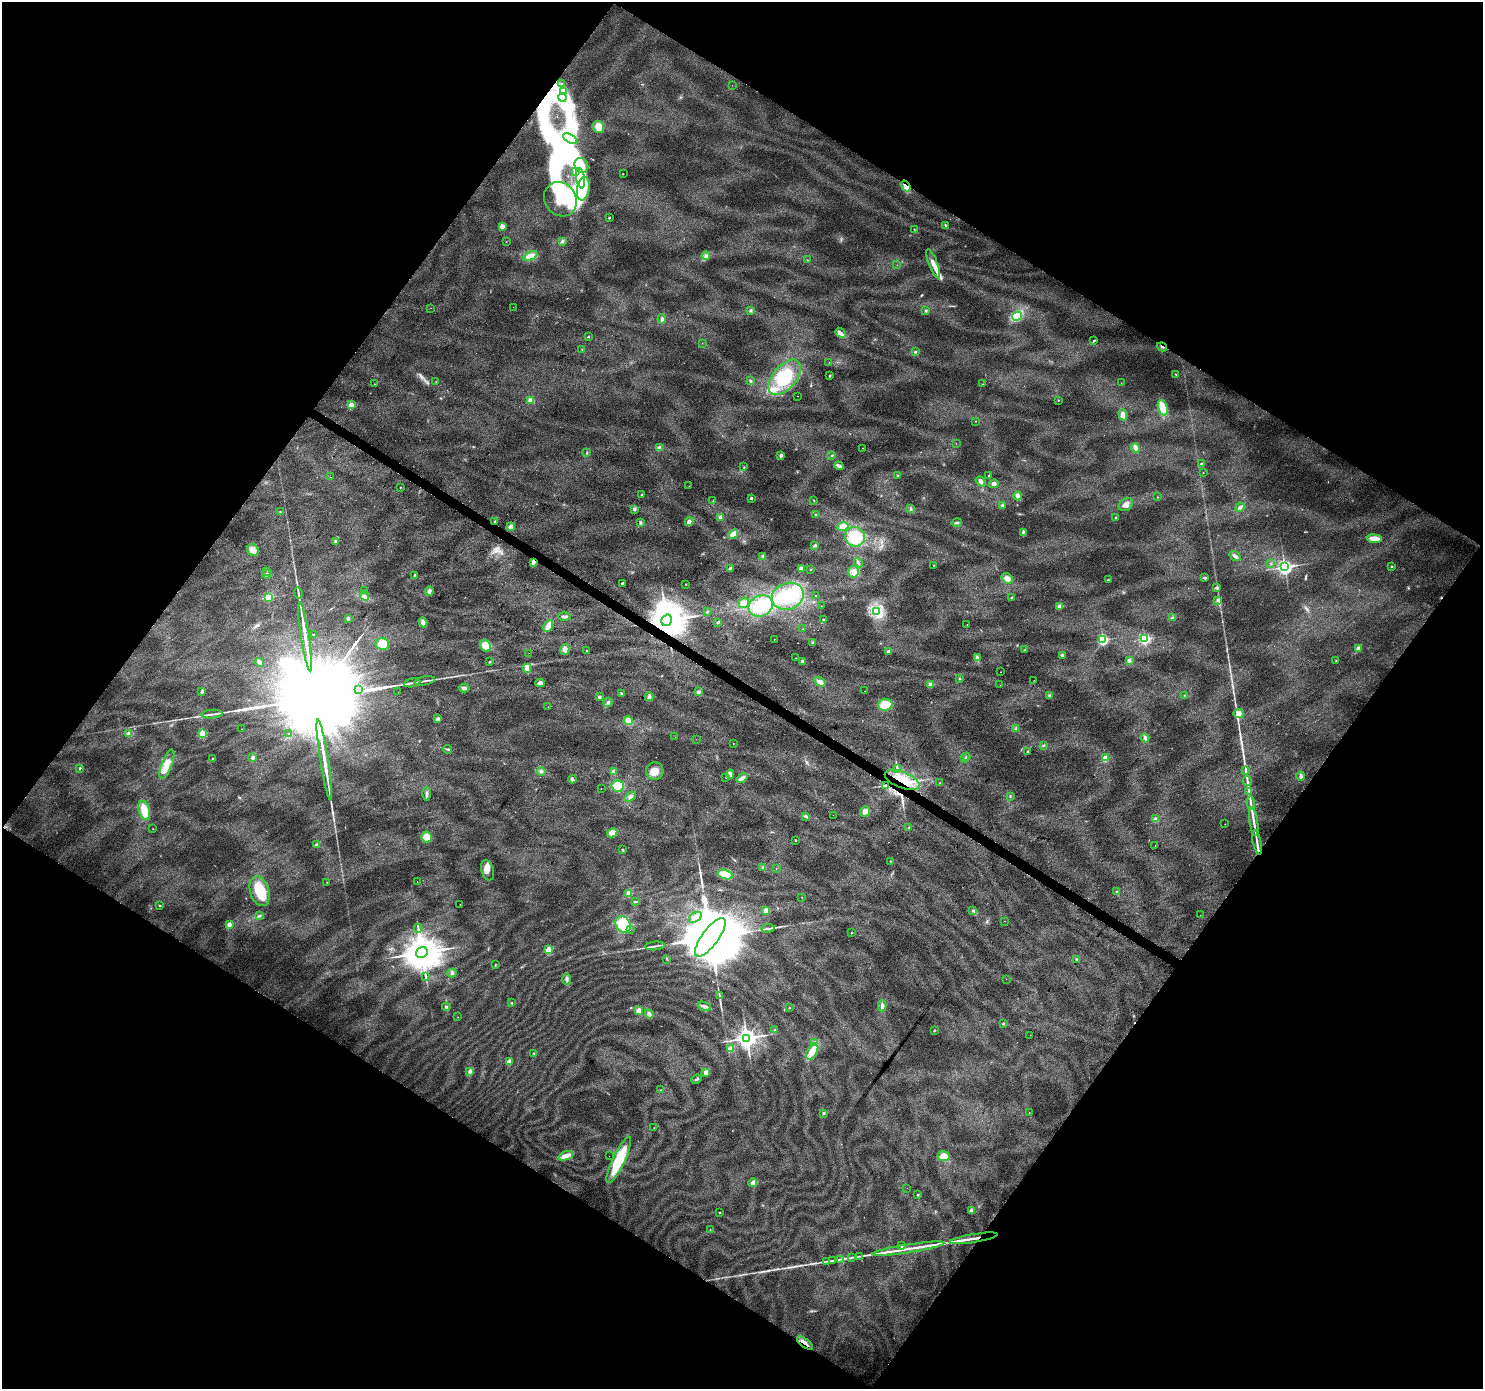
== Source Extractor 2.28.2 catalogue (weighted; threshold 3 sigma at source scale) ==
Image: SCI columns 1-5921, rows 184-5729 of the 5925 x 5982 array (HDU 1 of 3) = the unmasked area's bounding box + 8 px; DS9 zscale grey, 4 x 4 block average (1 PNG px = mean of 4 x 4 image px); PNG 1485 x 1391 px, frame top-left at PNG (2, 2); each listed source drawn as its Kron ellipse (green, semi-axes under 4 px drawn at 4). Shown black and unused: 49% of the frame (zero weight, under 2 of 3 exposures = <1% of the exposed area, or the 3 px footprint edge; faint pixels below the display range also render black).
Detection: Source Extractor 2.28.2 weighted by HDU 2 'WHT'. Background 0.0458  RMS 0.0074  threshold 0.0333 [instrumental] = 3 sigma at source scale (4.5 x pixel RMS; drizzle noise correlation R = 1.50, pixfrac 1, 0.0396/0.0396 arcsec/px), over >= 5 px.
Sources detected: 388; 1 too faint to see at this stretch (4 x 4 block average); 17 inside a brighter object's white glare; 8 cosmic-ray / hot-pixel residue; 3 long thin detections or spike segments (spike, bleed or trail) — neither listed nor drawn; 1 coinciding with a brighter row at this scale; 24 inside a brighter listed object's ellipse — not listed separately; the other 334 listed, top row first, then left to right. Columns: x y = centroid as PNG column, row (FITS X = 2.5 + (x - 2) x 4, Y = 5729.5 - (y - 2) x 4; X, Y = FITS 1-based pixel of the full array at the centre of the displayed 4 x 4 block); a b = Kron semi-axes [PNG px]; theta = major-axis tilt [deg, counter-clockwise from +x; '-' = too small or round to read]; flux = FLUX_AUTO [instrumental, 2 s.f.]
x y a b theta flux
562 84 2 2 - 4.5
732 85 2 2 - 0.6
563 92 3 2 - 8.6
562 97 4 2 - 7.9
598 127 6 5 - 45
570 139 8 2 -30 14
581 165 8 6 -57 43
575 171 3 2 - 4.9
623 174 2 2 - 1.5
581 178 10 4 -81 53
906 186 6 3 -54 22
583 189 12 6 80 60
560 199 18 15 -52 460
609 218 2 2 - 10
502 226 2 2 - 84
946 226 4 2 - 8.6
914 229 2 2 - 1.9
562 241 2 2 - 35
506 242 2 2 - 0.96
530 256 7 4 25 47
706 256 4 3 - 11
807 260 2 2 - 1.4
933 264 15 3 -69 38
897 265 2 2 - 0.98
513 307 2 2 - 2
431 308 2 2 - 0.61
750 310 3 3 - 6.3
926 311 3 2 - 5.2
1017 316 5 3 - 130
662 319 5 3 - 10
840 333 6 3 -41 15
588 336 2 2 - 7
1094 341 3 2 - 4.2
702 343 2 2 - 1.1
1162 347 5 2 - 7.6
582 349 2 2 - 1.6
915 352 3 2 - 5.5
829 362 2 2 - 0.74
1175 374 3 2 - 2.5
830 376 3 2 - 3.8
785 377 21 11 50 210
750 381 4 2 - 6.6
436 382 2 2 - 1.9
1121 383 2 2 - 0.8
374 384 2 2 - 2.2
982 384 2 2 - 1.8
797 396 2 2 - 1
531 400 4 3 - 21
1058 400 2 2 - 2.3
351 405 2 2 - 140
1163 408 8 4 -71 73
1123 415 5 4 - 29
975 421 2 2 - 2.1
956 444 2 2 - 1.7
659 447 4 2 - 11
863 448 2 2 - 2.1
1135 448 5 3 - 24
587 453 3 2 - 2.3
781 455 4 3 - 12
832 456 2 2 - 3.7
1201 464 4 2 - 6.1
839 466 5 3 - 21
744 467 2 2 - 2.4
1203 473 2 2 - 2.8
989 475 2 2 - 6
897 476 2 2 - 4.1
331 477 2 2 - 1.2
981 481 6 3 -51 15
994 484 5 4 - 11
689 486 2 2 - 1
400 487 2 2 - 1.8
642 495 3 2 - 4.3
1018 496 4 3 - 11
1157 497 2 2 - 2
751 498 2 2 - 22
814 500 2 2 - 2.2
713 501 2 2 - 1.5
1126 504 7 6 - 31
1002 506 4 2 - 5.4
1240 507 5 3 - 19
634 509 4 3 - 9.3
911 509 3 3 - 6.6
280 512 2 2 - 2
815 515 2 2 - 2.4
720 517 3 3 - 9.2
1116 518 2 2 - 4.9
495 522 4 2 - 4.2
689 522 4 4 - 18
640 523 4 3 - 6.3
957 523 5 2 - 8.2
511 527 4 3 - 20
843 527 5 4 - 34
1023 532 4 2 - 14
733 534 5 3 - 33
855 537 10 9 - 130
1374 539 8 4 -6 48
335 541 3 2 - 4.6
815 545 3 3 - 9
253 550 6 5 - 29
763 556 3 3 - 9.1
1235 556 6 3 -35 16
533 562 4 3 - 16
858 563 5 2 - 6.1
1271 563 2 2 - 2
933 565 2 2 - 1.6
1392 566 2 2 - 2
1285 567 3 3 - 1700
730 568 3 2 - 6.5
801 568 4 3 - 13
811 569 2 2 - 2.4
267 571 2 2 - 1.8
854 572 6 5 - 30
267 574 4 3 - 19
414 575 3 2 - 3.7
1007 578 6 4 -37 23
1205 578 3 2 - 8.7
1108 580 3 2 - 3.8
622 583 3 2 - 7.3
686 584 2 2 - 2.1
1216 587 2 2 - 2.6
365 590 2 2 - 5.8
429 591 4 3 - 15
298 593 5 2 - 6.6
815 595 2 2 - 8.4
364 596 5 3 - 12
788 596 16 13 20 170
268 597 2 2 - 410
1012 598 2 2 - 15
1218 600 2 2 - 3.8
744 603 5 5 - 38
761 606 12 10 27 120
821 606 2 2 - 1.1
1059 606 4 3 - 11
877 611 3 3 - 48
707 612 3 2 - 5
564 616 6 2 -1 15
348 618 3 2 - 9.4
1173 618 4 2 - 3.8
667 620 6 5 - 13000
823 620 2 2 - 2.6
423 622 5 3 - 22
718 622 3 2 - 6.3
967 624 2 2 - 4
548 626 6 4 60 42
803 629 2 2 - 1.5
314 634 3 2 - 2.6
305 637 35 2 -81 83
774 639 2 2 - 0.97
1145 639 2 2 - 690
1103 640 2 2 - 740
812 642 3 2 - 4.3
382 644 7 6 - 59
485 646 6 5 - 57
1358 648 2 2 - 44
565 649 5 4 - 21
1025 650 2 2 - 1.7
586 651 2 2 - 2.5
888 651 2 2 - 12
529 653 2 2 - 0.85
1062 655 3 3 - 12
796 658 2 2 - 1.4
977 658 4 3 - 14
1129 660 4 3 - 15
803 661 3 3 - 12
1336 661 2 2 - 2.3
260 662 5 2 - 23
489 662 2 2 - 2.9
527 668 4 4 - 21
1000 672 2 2 - 1.4
959 679 2 2 - 2.1
1034 680 2 2 - 0.89
425 681 10 2 10 13
820 682 6 3 -30 23
412 683 8 2 12 12
540 683 5 4 - 16
930 685 3 2 - 5.4
1000 685 2 2 - 1.3
464 688 4 3 - 19
358 689 3 2 - 7.2
202 691 3 2 - 8.5
865 691 2 2 - 11
398 692 2 2 - 1.1
698 692 4 3 - 13
621 694 2 2 - 4
1049 695 3 2 - 6.2
1184 695 2 2 - 2.1
599 697 3 3 - 7.9
649 697 4 3 - 14
608 702 5 3 - 10
885 705 7 6 - 85
548 707 2 2 - 0.96
1239 713 5 4 - 24
212 714 10 2 6 17
438 719 3 3 - 13
628 721 4 4 - 30
1015 728 4 2 - 6.7
241 729 2 2 - 2.2
128 733 3 3 - 9.1
203 734 2 2 - 390
289 734 2 2 - 9.1
675 737 2 2 - 0.8
1145 738 5 3 - 11
696 739 2 2 - 16
733 743 2 2 - 1.2
1043 745 2 2 - 3.5
447 749 5 2 - 4.9
1027 751 2 2 - 3.5
967 756 2 2 - 8.7
253 758 2 2 - 49
965 758 2 2 - 5.1
1105 758 2 2 - 110
212 759 2 2 - 2.6
324 760 41 3 -81 100
167 764 15 5 69 52
80 768 3 2 - 4.4
897 769 2 2 - 2.6
1246 770 3 2 - 3.9
541 771 4 3 - 9.4
614 771 4 3 - 14
655 771 9 8 - 46
730 774 4 3 - 16
1301 776 4 2 - 17
726 778 2 2 - 1.2
742 778 6 3 37 22
572 779 4 3 - 12
902 780 19 8 -22 210
1247 781 5 2 - 7.8
940 783 2 2 - 4
885 785 3 2 - 6.7
618 786 6 5 - 93
601 789 2 2 - 3.5
1249 792 4 2 - 5.3
427 794 7 3 88 11
1010 796 2 2 - 2.6
630 797 6 3 37 14
1251 803 6 2 -87 10
144 810 9 5 -74 73
865 811 5 4 - 24
833 815 2 2 - 0.66
806 816 4 3 - 7.6
1156 819 4 4 - 13
1254 822 14 2 -81 28
1225 824 2 2 - 1.3
909 828 4 2 - 4.5
153 829 2 2 - 1.2
612 833 5 4 - 28
427 837 5 5 - 58
795 840 2 2 - 3.6
1257 842 13 2 -77 21
316 845 2 2 - 31
1155 846 2 2 - 3.1
623 850 3 2 - 4
891 861 2 2 - 2.6
763 868 4 2 - 6.3
776 868 2 2 - 4.7
487 870 10 6 -73 29
725 875 8 4 -16 61
327 882 2 2 - 1.7
417 882 2 2 - 2.3
260 891 15 9 -73 130
1117 892 2 2 - 21
629 894 2 2 - 150
802 897 2 2 - 1.1
635 901 4 2 - 3.7
460 904 2 2 - 0.87
159 905 2 2 - 2.9
766 911 2 2 - 130
972 911 3 2 - 5.1
1200 915 2 2 - 0.86
259 916 4 2 - 6.7
695 917 7 4 34 27
1004 921 2 2 - 2.2
229 924 2 2 - 64
623 924 9 7 -57 120
418 928 4 2 - 4.8
768 928 7 2 9 10
630 929 2 2 - 1.8
851 933 2 2 - 7.9
710 937 23 8 53 96000
655 946 9 2 6 12
548 950 2 2 - 190
422 953 6 5 - 13000
667 959 3 2 - 3.6
1076 959 3 2 - 3.4
495 965 2 2 - 1.7
452 973 4 3 - 8.2
426 976 4 2 - 4.1
567 979 6 3 -87 10
1006 979 2 2 - 0.56
719 995 4 2 - 5.5
512 1003 2 2 - 3.4
704 1006 7 3 -22 13
882 1006 5 2 - 9.1
446 1007 4 3 - 8.4
789 1008 2 2 - 2
638 1011 4 4 - 24
649 1014 4 3 - 15
458 1017 2 2 - 1
1003 1024 2 2 - 14
775 1030 2 2 - 1.5
934 1030 2 2 - 16
1030 1035 2 2 - 0.65
747 1038 3 3 - 3900
814 1042 2 2 - 3
731 1049 2 2 - 110
812 1052 9 5 62 51
534 1053 2 2 - 2.2
509 1062 2 2 - 93
470 1071 2 2 - 39
706 1073 2 2 - 95
697 1079 5 2 - 5.8
660 1090 2 2 - 1.8
823 1113 3 2 - 5.7
1029 1113 2 2 - 1.4
654 1128 2 2 - 0.94
566 1156 7 3 19 46
609 1156 2 2 - 0.66
944 1156 6 5 - 46
619 1160 25 6 65 200
753 1183 4 4 - 19
907 1188 2 2 - 2.7
917 1194 3 2 - 2.3
971 1210 2 2 - 55
720 1212 2 2 - 2.5
710 1230 2 2 - 1.3
974 1238 24 2 9 48
902 1246 2 2 - 14
908 1249 36 2 9 68
859 1256 2 2 - 2
851 1257 2 2 - 2.9
841 1259 3 2 - 4
832 1260 2 2 - 2
827 1261 3 2 - 3.1
805 1343 9 2 -37 25
Overlapping masked pixels (flux is a lower limit): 9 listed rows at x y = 906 186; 1162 347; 495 522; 533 562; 667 620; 902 780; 885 785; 974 1238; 805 1343
Diffuse or blended objects may show on this block-average render without a row.